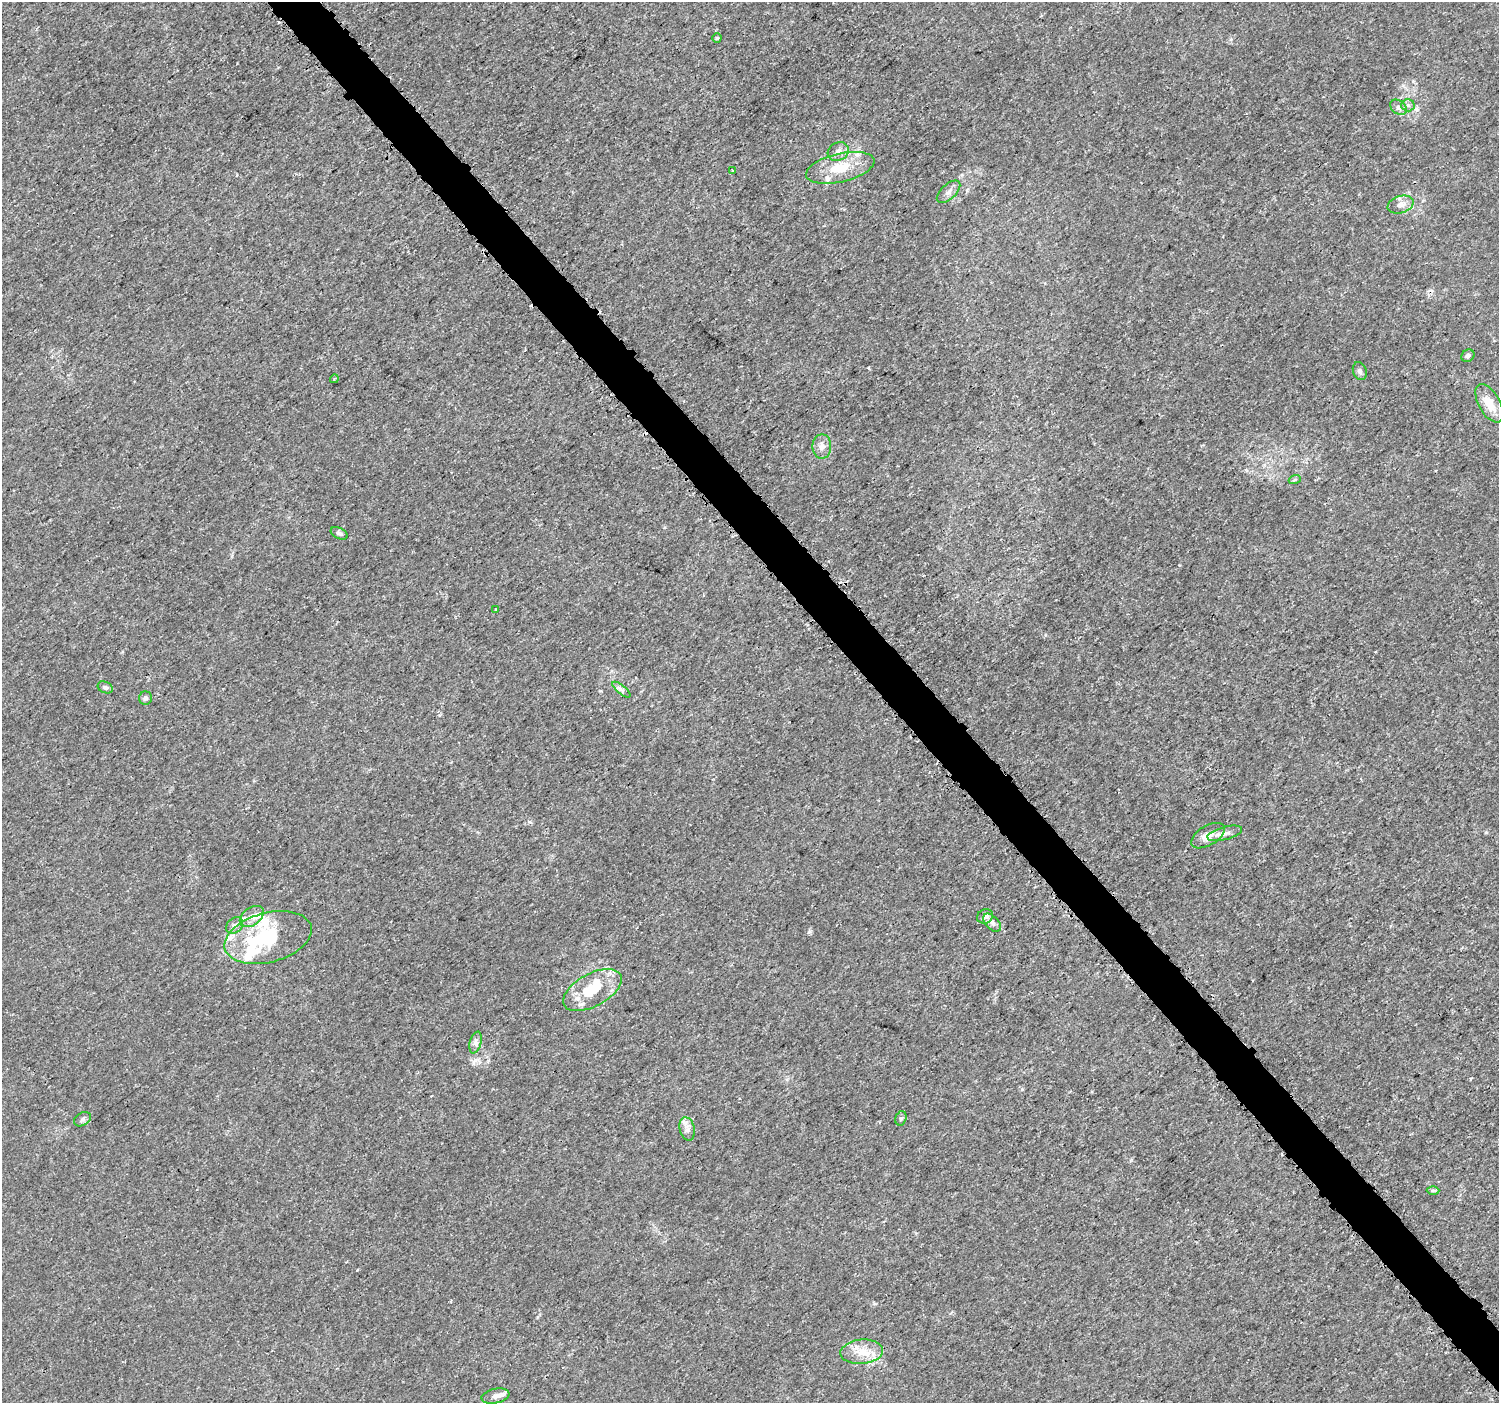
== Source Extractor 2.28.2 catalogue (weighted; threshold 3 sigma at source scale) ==
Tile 6 of 4 x 4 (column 2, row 2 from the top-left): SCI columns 1520-3016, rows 2965-4365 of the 6039 x 5993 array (HDU 1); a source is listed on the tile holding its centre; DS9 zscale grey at full resolution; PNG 1501 x 1405 px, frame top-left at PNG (2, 2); each listed source drawn as its Kron ellipse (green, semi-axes under 4 px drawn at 4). Shown black and unused: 4% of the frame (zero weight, under 3 of 5 exposures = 2% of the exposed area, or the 3 px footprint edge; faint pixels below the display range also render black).
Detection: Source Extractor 2.28.2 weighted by HDU 2 'WHT'; one run over the whole footprint, this tile lists its part. Background 0.0015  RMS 6.9e-04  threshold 0.0031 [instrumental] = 3 sigma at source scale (4.5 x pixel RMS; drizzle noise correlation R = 1.50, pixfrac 1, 0.0396/0.0396 arcsec/px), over >= 5 px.
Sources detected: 49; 3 inside a brighter object's white glare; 2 cosmic-ray / hot-pixel residue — neither listed nor drawn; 10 inside a brighter listed object's ellipse — not listed separately; the other 34 listed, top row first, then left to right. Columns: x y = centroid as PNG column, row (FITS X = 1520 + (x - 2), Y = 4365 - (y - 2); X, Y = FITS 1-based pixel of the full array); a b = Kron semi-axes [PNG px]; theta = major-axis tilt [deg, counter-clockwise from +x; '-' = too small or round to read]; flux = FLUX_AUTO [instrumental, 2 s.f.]
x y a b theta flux
717 38 4 4 - 0.086
1408 105 6 6 - 0.18
1398 107 9 6 -38 0.26
838 151 11 9 28 0.39
840 168 35 14 13 2.1
732 171 3 2 - 0.075
949 192 14 7 44 0.39
1401 205 13 8 18 0.49
1468 356 7 6 - 0.18
1360 371 9 6 -71 0.21
334 379 4 3 - 0.072
1489 403 21 10 -61 1.1
822 446 12 9 90 0.43
1295 479 6 4 20 0.095
339 533 9 5 -25 0.17
495 609 3 3 - 0.12
105 687 8 5 -24 0.19
621 690 11 4 -40 0.21
145 698 6 6 - 0.17
1225 833 18 6 14 0.4
1208 836 19 10 30 0.69
252 916 13 8 36 0.57
985 916 8 7 - 0.36
992 923 11 6 -46 0.25
235 925 9 7 42 0.29
268 937 45 25 15 5.3
592 990 32 16 29 2.6
475 1042 11 5 75 0.26
901 1118 7 5 73 0.13
83 1119 9 6 32 0.2
687 1129 12 7 -77 0.34
1433 1190 6 4 1 0.098
862 1352 21 12 5 1.3
495 1396 14 7 12 0.37
Unlisted compact peaks at least as high as the median listed source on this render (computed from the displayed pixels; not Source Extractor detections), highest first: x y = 809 932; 1022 1089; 1403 85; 1179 565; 529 822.